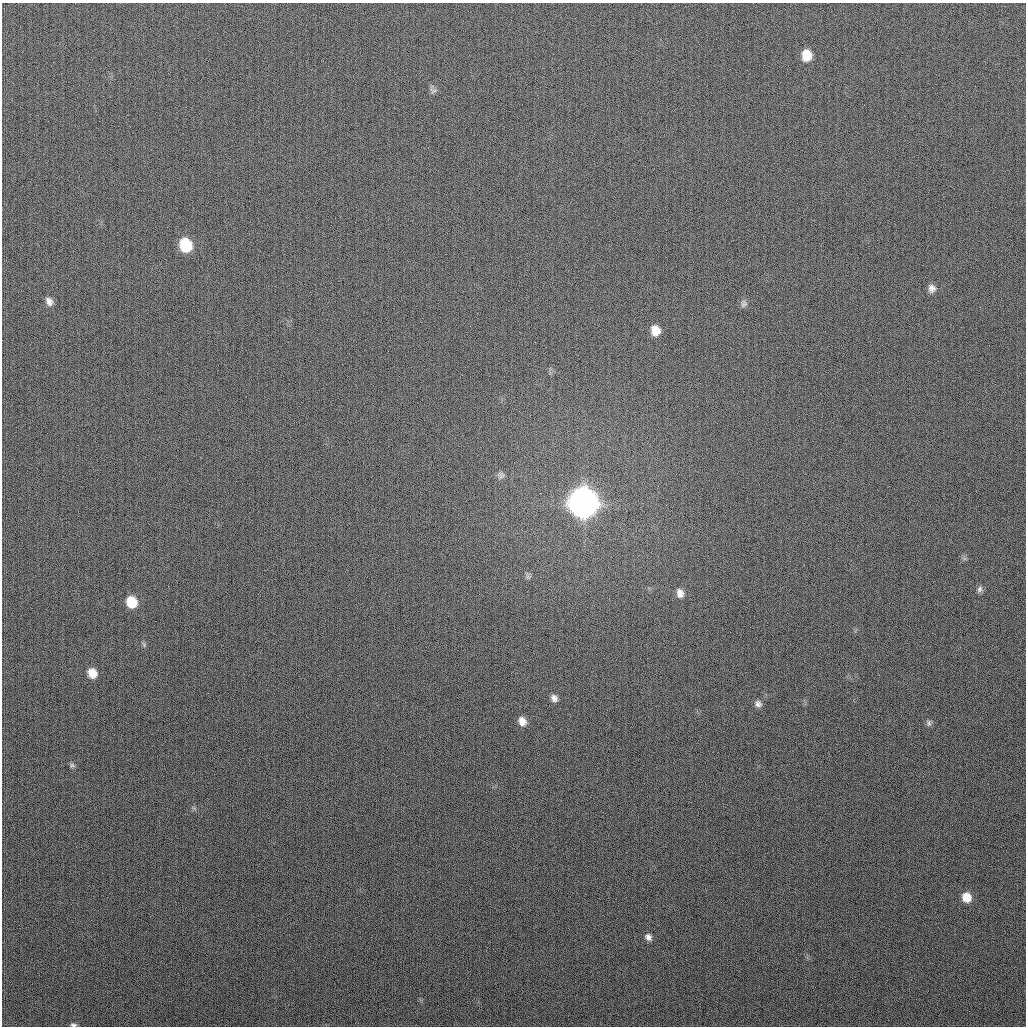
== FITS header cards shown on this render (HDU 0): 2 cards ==
NAXIS1  =                 1024
NAXIS2  =                 1024

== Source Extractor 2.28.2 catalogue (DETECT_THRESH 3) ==
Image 1024 x 1024 px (HDU 0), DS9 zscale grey, 1 PNG px = 1 image px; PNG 1028 x 1028 px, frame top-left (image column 1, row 1024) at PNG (2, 3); no overlay
Background 267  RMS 10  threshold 31.3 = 3 sigma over >= 5 px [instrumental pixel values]
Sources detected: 23; all 23 listed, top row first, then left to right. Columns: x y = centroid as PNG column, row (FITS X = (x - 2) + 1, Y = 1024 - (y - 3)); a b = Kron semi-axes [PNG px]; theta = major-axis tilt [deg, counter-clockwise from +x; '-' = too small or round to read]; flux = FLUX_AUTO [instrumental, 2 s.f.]
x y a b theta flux
806 55 11 9 88 1.4e+04
433 90 10 7 -19 2.1e+03
185 245 11 9 -68 3.6e+04
932 288 9 9 - 3.8e+03
49 301 11 8 -64 3.9e+03
744 304 10 8 76 2.6e+03
655 330 10 8 -79 9.3e+03
501 475 10 8 -14 2.3e+03
583 502 12 11 - 1.5e+06
528 576 8 5 -59 1.6e+03
980 589 9 7 69 2.2e+03
680 593 12 9 -74 4.9e+03
131 602 10 8 -61 1.9e+04
144 645 8 4 -60 1.1e+03
92 673 10 9 - 9.5e+03
554 698 9 7 -55 3.4e+03
758 704 9 9 - 3.0e+03
522 721 10 8 -66 6.1e+03
929 723 9 6 84 1.8e+03
72 765 7 7 - 1.6e+03
967 897 9 8 - 1.2e+04
648 937 9 7 -49 3.2e+03
73 1025 7 4 -6 1.7e+03
At the frame edge (FLAGS 8, measured only in part): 1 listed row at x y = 73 1025